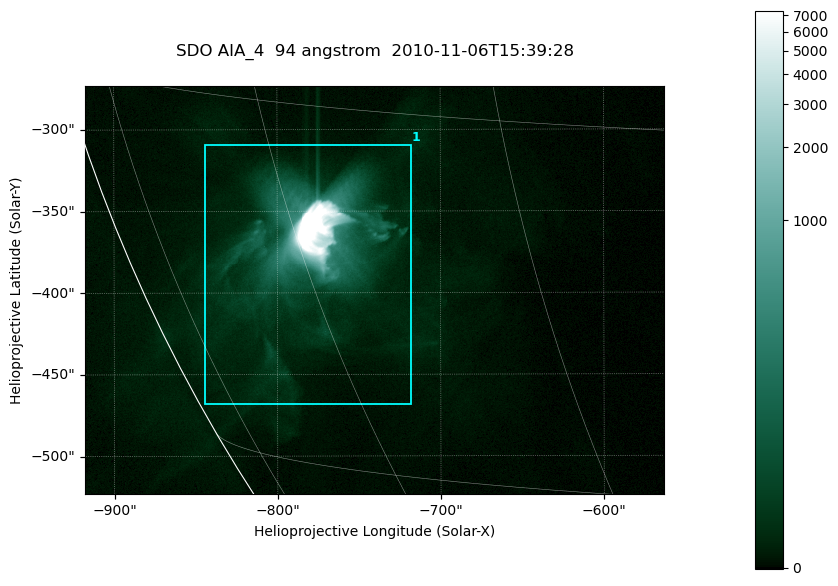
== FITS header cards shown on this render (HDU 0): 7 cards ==
TELESCOP= 'SDO     '           /
INSTRUME= 'AIA_4   '           /
WAVELNTH=                   94 /
WAVEUNIT= 'angstrom'           /
DATE-OBS= '2010-11-06T15:39:28.88' /
CTYPE1  = 'HPLN-TAN'           /
CTYPE2  = 'HPLT-TAN'           /

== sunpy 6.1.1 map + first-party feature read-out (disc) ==
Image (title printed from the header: SDO AIA_4  94 angstrom  2010-11-06T15:39:28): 591 x 417 px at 0.6 arcsec/px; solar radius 968 arcsec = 1614 px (partial field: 2.7% of the solar disc is inside the frame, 89% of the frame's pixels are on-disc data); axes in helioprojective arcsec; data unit not stated in the header (colour bar unlabelled)
Pointing: header CRPIX1/2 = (2053.81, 2042.90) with CRVAL1/2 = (0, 0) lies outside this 591 x 417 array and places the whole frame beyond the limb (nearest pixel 1.36 R_sun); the SolarSoft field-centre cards XCEN/YCEN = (-740.3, -398.3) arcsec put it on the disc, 768 arcsec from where CRPIX/CRVAL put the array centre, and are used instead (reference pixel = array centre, CRVAL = XCEN/YCEN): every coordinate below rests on XCEN/YCEN
Orientation: roll -0.138 deg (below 1 deg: not rotated)
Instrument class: DISC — disc imager (sunpy class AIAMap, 94 A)
Bright regions (active regions / flare kernels): reference = the on-disc median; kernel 5 px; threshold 5 sigma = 28.8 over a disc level ~5.44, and >= 1.15x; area >= 246 px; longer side >= 5 px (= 3 arcsec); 1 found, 1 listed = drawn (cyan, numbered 1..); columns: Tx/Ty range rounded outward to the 2 arcsec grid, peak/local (2 s.f.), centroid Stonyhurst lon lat
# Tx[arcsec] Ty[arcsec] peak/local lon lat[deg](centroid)
1 -846..-718 -468..-308 3003 -60 -21
Off-limb structures (1.02-1.3 R_sun): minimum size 123 px: none found